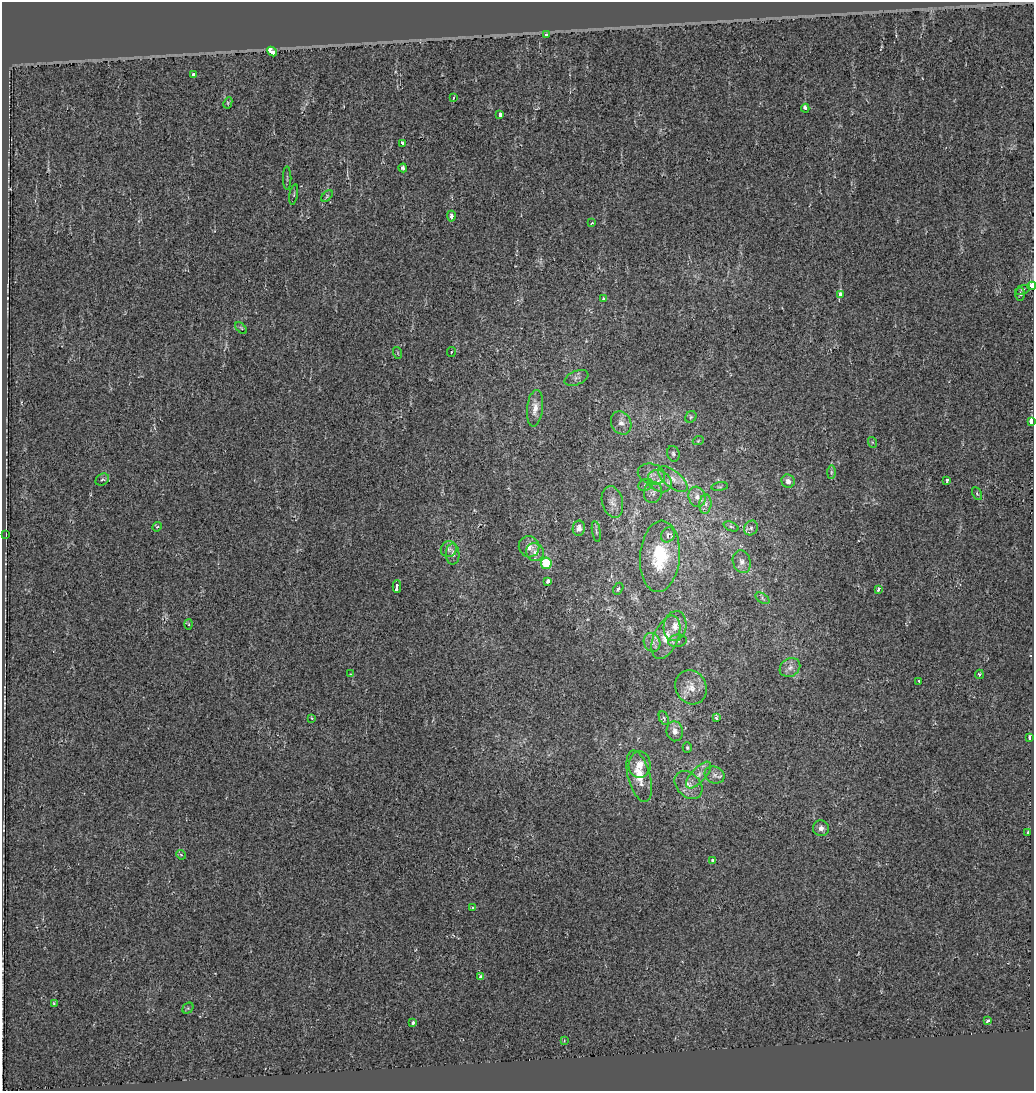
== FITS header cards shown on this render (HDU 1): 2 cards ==
NAXIS1  =                 1032
NAXIS2  =                 1089

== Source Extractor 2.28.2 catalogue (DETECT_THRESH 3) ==
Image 1032 x 1089 px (HDU 1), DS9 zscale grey, 1 PNG px = 1 image px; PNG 1036 x 1093 px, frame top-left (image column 1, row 1089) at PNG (2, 2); each listed source drawn as its Kron ellipse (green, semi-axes under 4 px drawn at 4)
Background 0.00187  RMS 0.011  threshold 0.0336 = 3 sigma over >= 5 px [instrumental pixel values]
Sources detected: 95; all 95 listed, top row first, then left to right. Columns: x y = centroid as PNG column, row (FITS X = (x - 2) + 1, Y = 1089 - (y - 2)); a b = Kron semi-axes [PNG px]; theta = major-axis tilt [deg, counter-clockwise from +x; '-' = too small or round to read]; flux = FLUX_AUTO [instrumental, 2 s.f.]
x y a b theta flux
546 35 4 3 - 11
272 52 5 3 - 40
193 74 4 3 - 2.4
453 98 3 2 - 1.5
228 103 6 4 63 1
805 108 4 3 - 5.2
500 114 4 3 - 3.8
402 143 4 3 - 3.8
403 168 4 3 - 3.1
287 178 11 2 90 1.3
294 194 10 3 80 0.96
327 196 7 4 46 1.1
451 216 5 4 - 4.5
592 223 3 2 - 5.3
1032 286 4 3 - 43
1023 290 8 2 21 0.79
841 294 3 3 - 95
1020 294 6 4 -88 1.1
603 299 4 3 - 4.2
241 328 7 4 -45 1.3
451 352 5 4 - 0.86
398 353 6 3 -72 0.78
576 378 12 7 22 2.9
535 408 18 8 84 7.5
691 417 6 5 - 1.2
1031 422 3 3 - 130
621 423 12 10 -64 5.3
698 441 5 3 - 0.76
872 442 5 3 - 0.64
673 454 8 6 -71 1.7
831 472 7 4 89 1.4
651 474 14 10 -15 5.3
673 479 18 8 -38 7.1
102 480 7 5 33 1.7
947 480 3 3 - 1.4
660 481 13 10 -38 6.5
788 481 7 6 - 3.9
646 485 7 5 21 1.7
720 487 8 4 8 1.2
653 493 10 9 - 3.7
977 493 7 4 -63 1.2
697 497 10 8 -71 5.2
612 502 16 10 -75 5.6
705 504 10 6 85 3.4
731 526 8 4 -22 1.3
157 527 5 4 - 1
579 528 7 6 - 4.2
751 528 8 6 56 2.2
596 531 10 3 -80 1.3
6 534 3 2 - 0.71
668 535 8 6 57 4
529 547 11 10 - 6.6
449 549 8 8 - 2.6
535 552 9 8 - 4.5
453 554 10 7 -88 4.1
660 556 36 20 85 44
742 562 11 9 -74 4.3
546 563 6 5 - 40
548 581 3 3 - 9.8
397 587 6 3 89 59
618 589 6 4 61 1.5
878 589 3 3 - 5.7
762 598 8 4 -34 1.9
189 624 5 3 - 0.92
675 626 15 11 79 8.9
666 637 23 12 67 14
677 641 9 6 9 2.5
652 642 9 8 - 4.2
790 668 11 8 33 4.5
351 674 3 3 - 0.94
979 674 4 4 - 1.4
919 681 3 3 - 0.98
691 687 17 15 -64 10
312 718 4 3 - 0.86
664 718 7 4 -65 1.4
716 718 4 3 - 1.6
675 731 10 8 -82 5.5
1030 738 4 3 - 13
687 748 5 4 - 1.2
640 765 13 11 87 8.7
698 775 17 7 48 6.1
715 775 10 8 -23 3.7
639 776 26 11 -75 17
688 785 16 11 -46 8.4
821 828 8 8 - 3.3
1028 832 3 3 - 2.1
181 855 5 4 - 0.97
713 861 3 3 - 7.6
472 908 3 3 - 1.3
481 977 4 4 - 5.6
54 1003 4 3 - 1.2
188 1008 6 5 - 1.2
988 1021 4 3 - 2.3
413 1023 4 3 - 2.1
564 1040 3 3 - 0.63
At the frame edge (FLAGS 8, measured only in part): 2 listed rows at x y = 1032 286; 1031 422